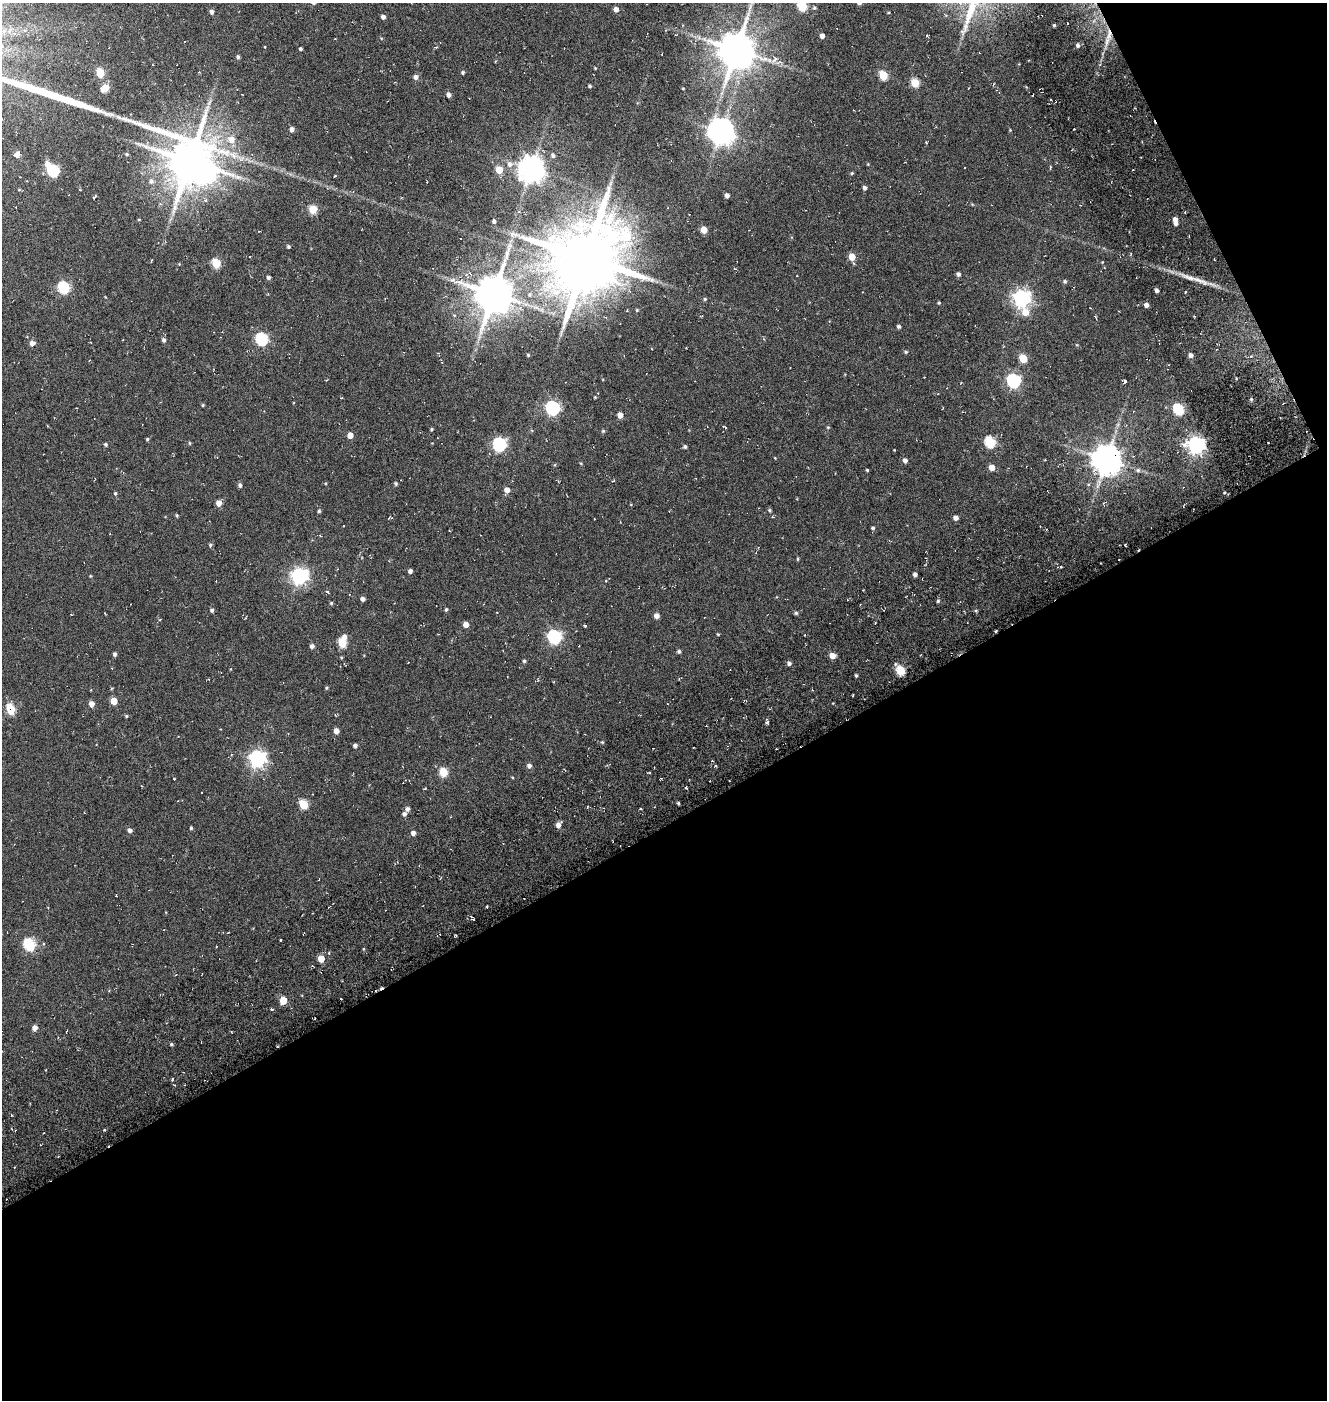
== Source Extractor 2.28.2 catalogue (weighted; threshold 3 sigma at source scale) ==
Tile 4 of 2 x 2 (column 2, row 2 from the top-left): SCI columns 1580-2904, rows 203-1600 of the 3145 x 3169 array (HDU 1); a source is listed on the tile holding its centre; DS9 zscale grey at full resolution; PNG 1329 x 1402 px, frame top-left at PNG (2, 3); no overlay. Shown black and unused: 44% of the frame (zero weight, under 5 of 10 exposures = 19% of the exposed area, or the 3 px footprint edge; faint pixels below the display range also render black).
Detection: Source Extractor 2.28.2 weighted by HDU 2 'WHT'; one run over the whole footprint, this tile lists its part. Background -0.14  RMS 0.014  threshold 0.0586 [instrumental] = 3 sigma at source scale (4.09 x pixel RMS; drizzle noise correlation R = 1.36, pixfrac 0.8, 0.0396/0.0396 arcsec/px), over >= 5 px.
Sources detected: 248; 1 inside a brighter object's white glare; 27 cosmic-ray / hot-pixel residue — not listed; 2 inside a brighter listed object's ellipse — not listed separately; the other 218 listed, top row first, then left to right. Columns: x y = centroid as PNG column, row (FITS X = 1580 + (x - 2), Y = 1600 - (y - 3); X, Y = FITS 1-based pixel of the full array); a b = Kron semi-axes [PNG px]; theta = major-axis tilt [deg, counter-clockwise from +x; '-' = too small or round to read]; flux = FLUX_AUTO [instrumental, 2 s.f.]
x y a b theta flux
802 6 6 5 - 70
814 8 5 5 - 2
616 9 5 5 - 6.7
212 12 5 4 - 3.7
888 13 4 3 - 0.94
383 17 4 4 - 4.9
1067 23 2 2 - 0.73
1054 25 3 3 - 1.3
1109 34 16 6 81 11
927 35 4 3 - 0.84
822 36 4 4 - 6.1
1078 45 4 4 - 3.1
265 46 3 3 - 2.2
436 47 5 3 - 1.1
300 49 3 3 - 2.3
736 50 11 10 - 3700
662 54 3 2 - 0.67
238 57 5 4 - 2.1
775 59 8 5 50 5.9
463 72 4 4 - 1.9
100 73 5 5 - 42
883 75 5 5 - 47
416 77 5 5 - 5.2
915 83 5 5 - 42
993 84 4 3 - 1.3
590 86 3 3 - 2
105 88 6 5 - 23
683 88 3 2 - 0.82
448 95 5 4 - 5
209 102 9 4 59 3.4
292 129 5 4 - 5.2
1010 130 4 4 - 0.91
721 131 8 8 - 1300
231 139 8 7 - 11
17 154 6 5 - 6.9
127 154 5 4 - 1.4
553 155 6 5 - 3.2
190 161 15 14 - 5500
47 164 7 6 - 8.4
509 164 8 7 - 6.5
1050 167 5 3 - 1.6
531 168 8 8 - 1300
499 170 5 5 - 24
53 171 6 5 - 110
852 173 4 3 - 1.5
335 176 4 3 - 1.7
151 181 8 7 - 4
864 188 5 4 - 3.6
727 195 4 4 - 5.2
94 197 4 3 - 2.9
205 200 7 5 -32 3.2
313 209 5 5 - 43
519 212 5 3 - 1.1
139 219 4 2 - 0.9
1175 219 5 4 - 6.6
494 221 5 4 - 2.5
704 230 5 5 - 19
259 231 4 2 - 0.81
460 239 2 2 - 1
288 246 4 4 - 2
852 257 6 5 - 20
586 258 23 20 50 11000
216 263 5 5 - 51
958 274 5 4 - 3.4
268 277 4 4 - 2.7
1198 280 37 6 -20 16
1065 281 5 4 - 2.1
63 287 6 5 - 120
1156 290 4 3 - 3.7
1185 292 4 2 - 1
494 294 11 11 - 4200
1022 298 7 6 - 470
705 299 5 4 - 1.6
939 303 4 3 - 1.3
1146 305 4 4 - 5.3
1025 312 8 7 - 17
454 315 5 4 - 1.6
1095 316 3 3 - 1.4
899 326 4 4 - 2.5
262 339 6 6 - 140
164 340 5 4 - 3.3
90 342 3 2 - 1.2
32 343 6 6 - 5.1
906 352 5 4 - 1.6
528 355 4 3 - 1.6
1191 355 5 4 - 5.2
1250 356 6 4 23 2.4
1023 358 5 5 - 36
441 362 5 2 - 1.1
790 368 3 2 - 0.81
1013 381 6 6 - 210
1124 382 4 3 - 4.4
595 397 3 3 - 1
341 398 4 2 - 0.73
1251 399 5 4 - 1.8
203 405 4 4 - 1.3
552 408 6 6 - 230
1178 409 6 5 - 91
620 415 4 4 - 10
724 427 4 2 - 1.4
828 427 5 4 - 1.3
431 429 4 3 - 1.4
603 431 5 4 - 1.5
350 435 4 4 - 12
147 439 4 4 - 1.3
990 442 6 5 - 88
190 443 5 3 - 1.2
1268 443 2 2 - 1.2
105 444 4 4 - 2
499 444 6 6 - 210
1196 445 7 7 - 460
685 447 4 4 - 2.4
895 450 2 2 - 0.94
775 458 3 2 - 0.78
1107 459 9 8 - 1900
905 460 5 5 - 4.4
1045 460 3 2 - 0.79
992 467 5 4 - 13
867 470 3 3 - 1.2
1138 470 5 5 - 2.7
613 481 3 3 - 1.3
396 484 4 4 - 1.8
240 485 5 4 - 2.8
507 490 5 5 - 7.8
115 493 5 4 - 1.6
1105 502 7 3 32 2.3
219 503 5 5 - 9.1
770 510 5 4 - 1.8
319 511 4 4 - 1.6
177 515 4 4 - 1.5
389 518 5 3 - 1.1
956 518 4 4 - 5.9
594 519 2 2 - 0.79
343 526 2 2 - 0.75
873 528 4 4 - 1.9
210 545 5 5 - 1.7
1125 545 3 3 - 1.4
797 559 5 3 - 1.3
1061 567 4 3 - 1.3
410 571 4 4 - 3.8
915 574 4 4 - 3.6
90 576 4 4 - 1
299 576 7 6 - 400
863 590 2 2 - 0.83
328 592 5 3 - 1.5
363 599 4 4 - 4.4
938 601 5 4 - 1.6
331 603 4 4 - 1.5
446 609 4 4 - 1.9
212 610 5 4 - 2.6
976 611 4 4 - 1.4
796 613 4 4 - 1.9
71 614 3 2 - 0.75
105 614 3 2 - 0.98
656 616 5 4 - 8.1
466 624 5 5 - 7.7
585 626 3 3 - 1.5
718 634 4 3 - 1
345 636 6 5 - 3.5
554 637 6 6 - 210
342 643 6 5 - 47
312 646 5 5 - 4.3
679 651 5 4 - 2.2
115 654 4 4 - 2.9
832 656 5 4 - 14
524 661 4 4 - 1.8
408 663 2 2 - 0.71
789 663 5 4 - 3.4
230 669 3 3 - 1.1
901 671 6 5 - 51
856 675 4 3 - 1.7
679 679 3 3 - 1.1
326 688 4 4 - 1.4
853 696 3 2 - 1.2
114 701 5 5 - 21
91 704 5 5 - 8.7
11 709 8 7 - 35
336 715 5 3 - 1.1
126 716 4 4 - 1.3
767 723 4 4 - 2.4
336 731 5 4 - 8
602 742 4 4 - 1.3
96 744 3 3 - 0.96
355 745 4 4 - 3.4
257 759 7 6 - 400
712 761 4 2 - 0.83
529 766 5 5 - 4.1
443 772 5 5 - 43
649 772 3 2 - 1.3
174 779 3 3 - 1.7
425 788 4 2 - 1.2
686 788 3 2 - 1.4
678 803 3 3 - 1.7
303 804 5 5 - 47
407 809 5 5 - 3.7
640 809 4 2 - 0.94
404 814 5 4 - 3.7
558 825 6 5 - 7.2
191 828 4 3 - 1.5
130 830 5 5 - 3.8
413 833 5 4 - 4.8
116 895 3 2 - 0.74
487 907 3 3 - 1.4
472 919 7 4 -2 2.5
455 936 4 2 - 1.2
280 940 3 3 - 2.4
29 944 6 5 - 120
363 949 4 3 - 1.1
321 958 5 5 - 19
283 1000 5 5 - 24
272 1009 4 3 - 1.7
35 1028 5 5 - 6.2
67 1031 3 2 - 0.94
171 1044 4 4 - 1.5
277 1046 2 2 - 1.2
172 1079 4 3 - 1.4
11 1115 3 3 - 1.6
104 1130 3 2 - 1.9
Overlapping masked pixels (flux is a lower limit): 3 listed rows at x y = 1109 34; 1107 459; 277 1046
Isophote crosses this tile's border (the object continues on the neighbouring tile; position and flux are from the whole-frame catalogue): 1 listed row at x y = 802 6